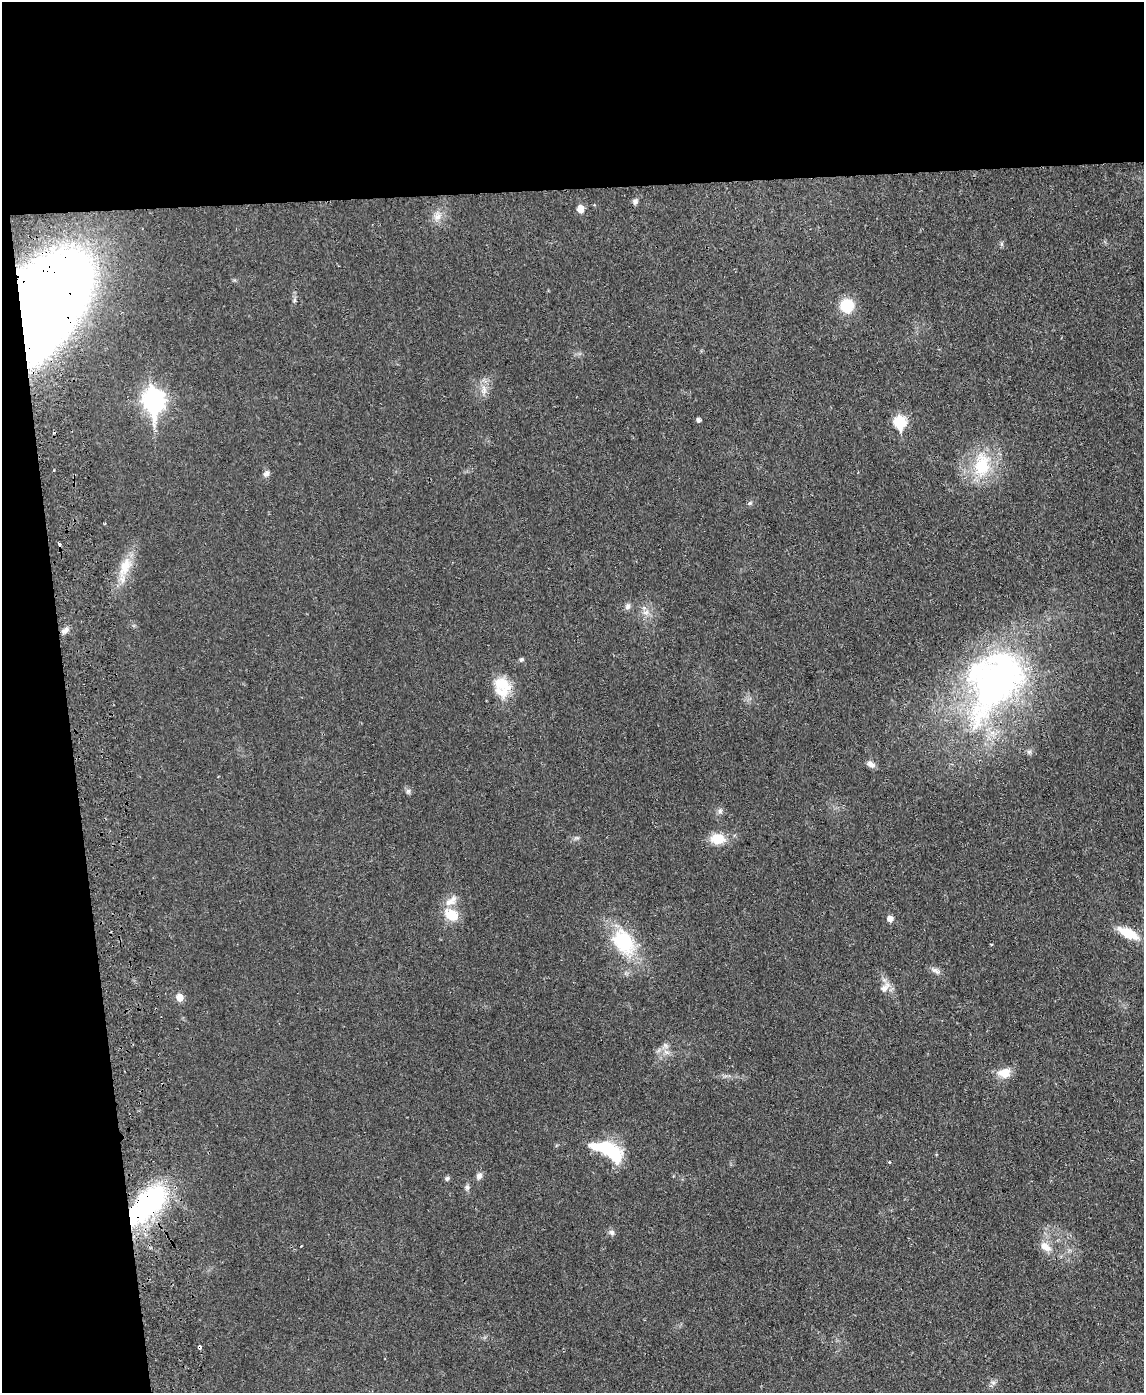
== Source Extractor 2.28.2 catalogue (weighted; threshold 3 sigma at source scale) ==
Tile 1 of 4 x 3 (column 1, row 1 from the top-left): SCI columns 59-1200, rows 3027-4417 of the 4682 x 4559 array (HDU 1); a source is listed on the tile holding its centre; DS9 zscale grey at full resolution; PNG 1146 x 1395 px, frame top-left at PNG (2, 2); no overlay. Shown black and unused: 19% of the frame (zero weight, under 2 of 3 exposures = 3% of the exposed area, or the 3 px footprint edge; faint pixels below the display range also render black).
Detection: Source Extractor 2.28.2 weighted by HDU 2 'WHT'; one run over the whole footprint, this tile lists its part. Background 0.0304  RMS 0.0045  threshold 0.0205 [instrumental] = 3 sigma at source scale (4.5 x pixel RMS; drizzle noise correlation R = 1.50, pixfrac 1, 0.05/0.05 arcsec/px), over >= 5 px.
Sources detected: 48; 2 inside a brighter object's white glare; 3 cosmic-ray / hot-pixel residue — not listed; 3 inside a brighter listed object's ellipse — not listed separately; the other 40 listed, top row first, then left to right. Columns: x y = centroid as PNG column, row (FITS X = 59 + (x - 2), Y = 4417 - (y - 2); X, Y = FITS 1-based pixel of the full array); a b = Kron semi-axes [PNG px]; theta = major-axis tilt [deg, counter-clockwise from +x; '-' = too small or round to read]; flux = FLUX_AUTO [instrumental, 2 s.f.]
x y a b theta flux
635 201 7 6 - 1.3
580 209 6 5 - 6.3
437 216 14 9 43 3.5
294 300 7 4 89 0.81
46 303 77 44 63 980
847 306 14 13 - 13
484 390 15 6 -85 2.9
154 401 12 8 -86 200
698 420 5 4 - 1
900 422 7 6 - 33
982 465 32 21 87 21
266 473 9 6 32 1.6
750 503 7 4 44 0.71
125 566 27 14 70 10
628 606 8 7 - 1.5
65 630 10 6 36 1.9
521 659 6 5 - 0.78
996 682 89 61 57 140
502 692 22 18 -25 8.7
871 764 10 7 -34 2.3
408 791 6 6 - 1.1
720 811 8 6 89 1.3
717 839 14 10 -3 9.7
451 915 22 14 -31 8
890 919 6 5 - 3.1
1128 933 20 8 -27 12
624 942 38 26 -54 28
935 971 14 6 -33 1.8
885 988 16 8 47 3.1
180 997 6 5 - 5.6
665 1045 9 4 -33 0.91
1004 1073 14 11 7 6
612 1152 34 17 -45 20
479 1176 8 7 - 1.7
447 1178 6 5 - 1
467 1187 8 6 -90 1.1
147 1205 58 26 46 65
612 1232 8 7 - 1.3
1045 1247 15 9 -34 4.5
993 1382 7 4 -1 1
Overlapping masked pixels (flux is a lower limit): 2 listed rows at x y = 46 303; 147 1205